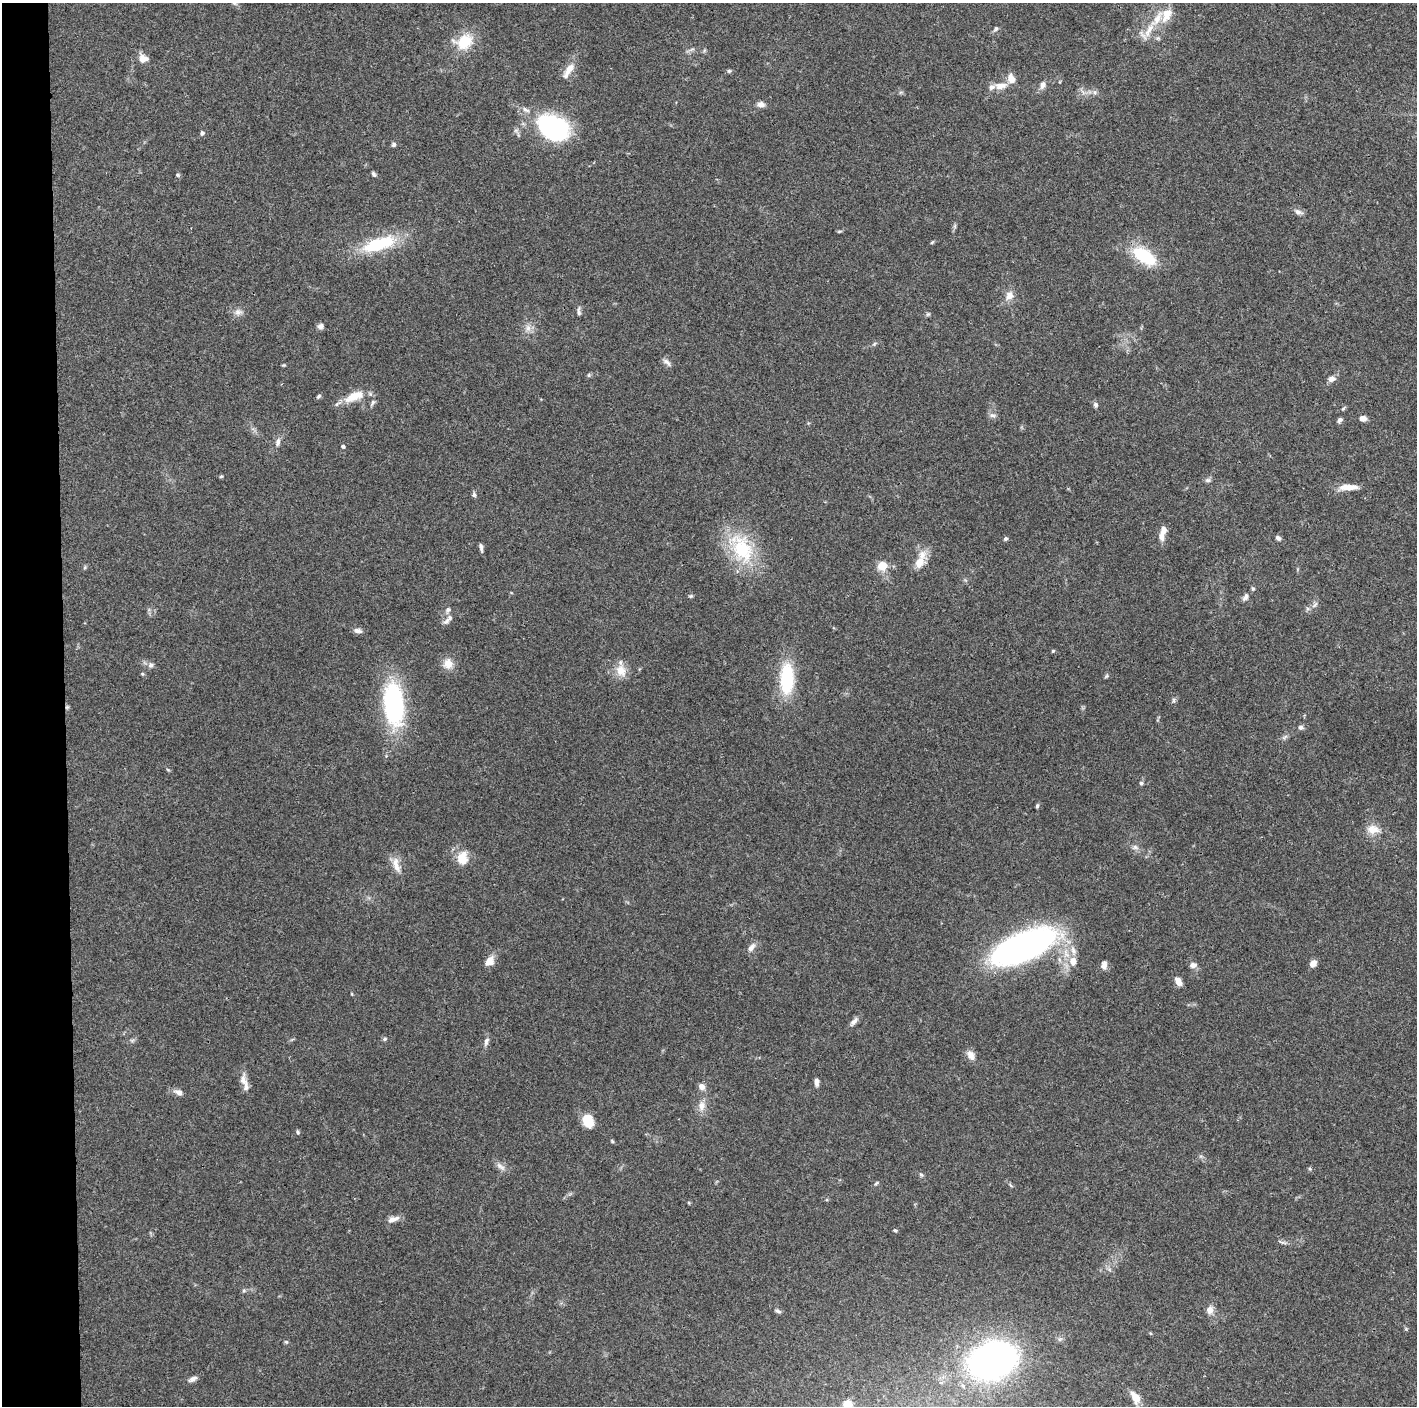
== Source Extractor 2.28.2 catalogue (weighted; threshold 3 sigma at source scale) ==
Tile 4 of 3 x 3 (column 1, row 2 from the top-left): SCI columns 1-1415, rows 1412-2815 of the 4245 x 4224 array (HDU 1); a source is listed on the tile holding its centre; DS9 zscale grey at full resolution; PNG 1419 x 1408 px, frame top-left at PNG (2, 3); no overlay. Shown black and unused: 4% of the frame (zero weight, under 3 of 4 exposures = <1% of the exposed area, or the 3 px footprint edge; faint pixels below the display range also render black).
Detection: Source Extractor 2.28.2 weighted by HDU 2 'WHT'; one run over the whole footprint, this tile lists its part. Background 0.074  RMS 0.006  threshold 0.0269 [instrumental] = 3 sigma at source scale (4.5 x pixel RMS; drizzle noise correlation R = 1.50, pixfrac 1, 0.05/0.05 arcsec/px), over >= 5 px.
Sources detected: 124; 7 inside a brighter listed object's ellipse — not listed separately; the other 117 listed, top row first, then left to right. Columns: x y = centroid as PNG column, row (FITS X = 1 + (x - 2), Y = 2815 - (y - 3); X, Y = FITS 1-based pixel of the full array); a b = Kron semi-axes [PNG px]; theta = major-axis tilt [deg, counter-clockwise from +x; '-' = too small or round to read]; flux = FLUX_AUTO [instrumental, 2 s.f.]
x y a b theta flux
234 3 7 5 -44 1.4
1157 18 26 9 56 10
996 29 7 5 51 1.2
464 41 23 17 14 17
142 59 13 8 -83 3.9
569 69 20 9 55 6.4
729 71 5 5 - 0.89
1011 79 14 10 -69 4.8
1043 85 10 7 74 2.6
1000 86 16 8 9 5.9
1095 92 7 6 - 1.7
761 104 9 7 -9 2.9
525 110 11 5 -29 2.4
553 127 30 22 -31 88
202 133 5 5 - 1.6
394 144 6 5 - 1.3
374 174 7 4 -61 1.2
177 175 5 4 - 0.91
1298 212 10 6 -24 2.6
955 226 6 4 -72 0.89
839 231 6 3 19 0.73
932 242 6 3 20 0.68
379 244 46 16 18 32
1144 256 33 16 -34 26
1010 295 11 9 56 4.8
579 311 14 4 -86 1.6
238 312 10 9 - 3.1
928 314 5 5 - 0.92
321 326 8 7 - 2
528 328 10 7 80 3.1
874 344 6 4 45 0.92
667 362 14 5 -42 2.1
283 365 5 4 - 0.65
589 375 5 5 - 0.91
1332 379 8 6 11 3.2
319 396 6 5 - 1
354 396 29 11 22 11
372 403 10 4 56 1.5
1095 405 7 6 - 1.5
1343 408 6 4 32 0.86
992 415 9 6 -17 1.8
1363 418 7 6 - 3.1
1340 420 7 5 53 1.4
278 442 12 6 78 2.5
343 446 5 4 - 0.97
221 476 5 3 - 0.65
1208 480 7 6 - 1.4
1348 487 23 7 1 7.5
474 495 6 6 - 1.2
1164 530 11 8 84 3.6
1278 538 6 5 - 1.7
1005 539 5 4 - 1.1
481 547 11 4 -78 1.7
742 548 47 28 -60 41
919 562 17 9 62 9
883 566 9 8 - 9.2
85 567 6 4 72 0.76
1253 588 5 5 - 0.95
691 596 5 4 - 0.83
1245 597 10 6 57 2.1
1315 605 10 5 51 2
448 610 8 6 34 1.9
446 621 12 6 36 2.5
358 631 11 6 -13 2.3
1053 651 4 4 - 0.8
448 664 14 12 87 6.1
151 665 8 7 - 1.9
621 670 17 14 -64 8.2
1106 676 6 4 88 0.82
787 679 35 15 89 35
1173 700 8 4 82 1.1
394 704 42 18 -84 88
67 707 6 4 44 0.87
1301 727 6 5 - 1.7
1285 737 10 3 40 1.2
1141 783 5 5 - 0.88
1037 806 5 4 - 0.99
1373 829 19 12 -5 7
1135 847 9 7 -1 2
462 858 18 13 84 9.9
396 865 22 8 -75 6.2
1023 947 55 22 24 260
751 948 11 7 50 3.3
489 961 13 11 59 4.9
1073 961 12 9 89 5.9
1313 963 8 6 54 3.9
1104 965 10 6 87 3
1193 965 9 7 11 2.6
1178 981 10 6 -63 3.9
352 994 5 3 - 0.48
854 1021 14 6 48 2.8
385 1039 5 5 - 1.1
486 1041 13 6 71 2.3
971 1055 14 9 -63 4
243 1080 16 9 -85 4.4
816 1082 10 5 -88 2.3
701 1086 7 6 - 3.7
178 1092 10 7 -22 3
702 1106 13 10 86 4.8
588 1121 13 10 -67 12
297 1132 6 4 -45 0.9
612 1141 5 4 - 0.76
500 1166 15 6 -33 2.9
1310 1169 5 4 - 0.78
921 1175 6 5 - 0.94
876 1183 7 4 37 0.87
393 1219 15 7 19 3.9
895 1230 5 4 - 0.79
1282 1242 14 3 -17 1.5
244 1290 6 5 - 0.98
1210 1310 8 7 - 4.8
778 1311 8 4 -26 1.3
286 1342 5 4 - 0.9
992 1360 30 22 19 310
193 1379 13 6 29 2.4
1135 1398 16 9 -59 6.8
848 1404 9 8 - 7.2
Overlapping masked pixels (flux is a lower limit): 1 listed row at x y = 67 707
Isophote crosses this tile's border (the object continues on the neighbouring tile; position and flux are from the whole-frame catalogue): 2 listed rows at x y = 234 3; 848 1404